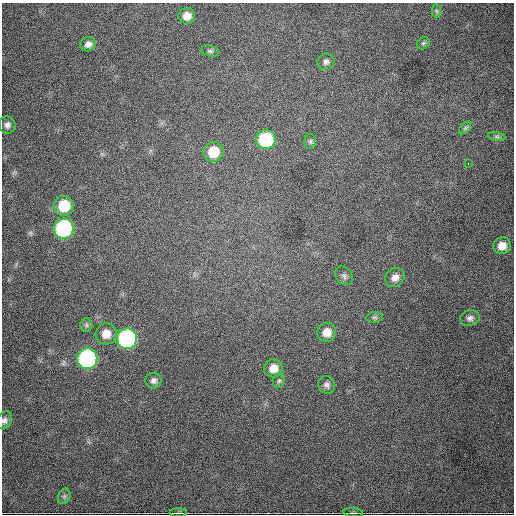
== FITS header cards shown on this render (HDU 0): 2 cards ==
NAXIS1  =                  512
NAXIS2  =                  512

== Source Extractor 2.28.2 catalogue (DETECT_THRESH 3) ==
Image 512 x 512 px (HDU 0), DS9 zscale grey, 1 PNG px = 1 image px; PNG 516 x 516 px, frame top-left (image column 1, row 512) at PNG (2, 3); each listed source drawn as its Kron ellipse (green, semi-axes under 4 px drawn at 4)
Background 2160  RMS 42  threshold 126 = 3 sigma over >= 5 px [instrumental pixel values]
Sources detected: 33; all 33 listed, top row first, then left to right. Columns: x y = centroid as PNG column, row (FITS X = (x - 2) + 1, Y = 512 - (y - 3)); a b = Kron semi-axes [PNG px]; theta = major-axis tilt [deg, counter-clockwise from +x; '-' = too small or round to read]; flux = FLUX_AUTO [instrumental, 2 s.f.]
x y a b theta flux
436 11 7 4 -88 5200
187 16 8 8 - 25000
423 43 7 5 44 5400
88 44 8 7 - 13000
210 51 9 5 -14 6300
326 62 8 8 - 10000
7 125 8 8 - 12000
465 128 7 4 45 5600
497 136 9 4 -9 5100
266 139 10 9 - 180000
310 141 8 6 89 6100
213 152 10 10 - 66000
468 163 3 2 - 4800
64 206 10 9 - 84000
64 229 10 10 - 480000
502 246 9 8 - 27000
344 276 10 8 -57 8800
395 277 10 8 44 19000
375 317 8 5 6 5800
470 318 10 7 9 12000
86 325 7 6 - 7300
327 332 9 9 - 29000
106 334 11 10 - 31000
127 339 10 10 - 600000
87 359 10 10 - 590000
273 368 9 9 - 29000
153 381 8 8 - 10000
279 381 8 6 67 6400
327 385 9 8 - 11000
4 420 9 7 58 10000
64 496 8 6 70 6500
178 513 9 3 1 4200
353 513 10 3 -5 4000
At the frame edge (FLAGS 8, measured only in part): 1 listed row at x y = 4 420